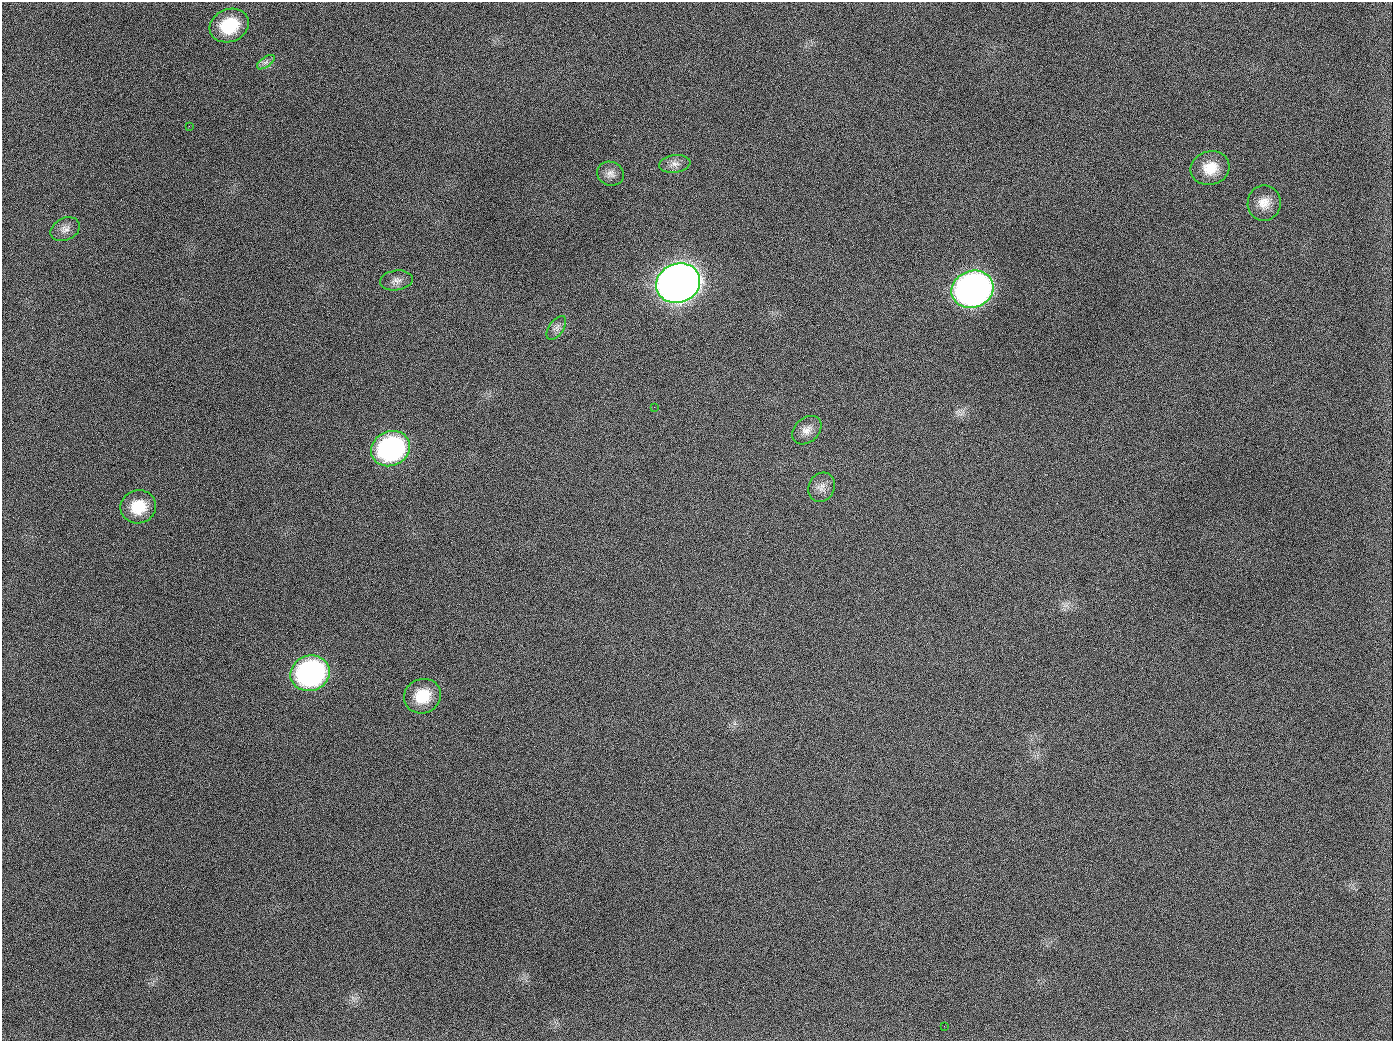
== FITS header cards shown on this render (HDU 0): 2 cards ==
NAXIS1  =                 1391
NAXIS2  =                 1039

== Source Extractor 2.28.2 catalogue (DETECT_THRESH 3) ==
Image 1391 x 1039 px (HDU 0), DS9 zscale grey, 1 PNG px = 1 image px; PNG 1395 x 1043 px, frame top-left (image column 1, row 1039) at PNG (2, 2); each listed source drawn as its Kron ellipse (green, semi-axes under 4 px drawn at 4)
Background 1370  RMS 66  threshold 197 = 3 sigma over >= 5 px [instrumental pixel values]
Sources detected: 20; all 20 listed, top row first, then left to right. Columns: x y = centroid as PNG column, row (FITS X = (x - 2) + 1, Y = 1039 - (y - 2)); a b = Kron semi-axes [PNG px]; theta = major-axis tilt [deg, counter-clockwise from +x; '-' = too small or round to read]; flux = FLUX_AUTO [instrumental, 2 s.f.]
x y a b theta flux
229 26 20 16 22 2.0e+05
266 62 10 5 35 1.6e+04
189 126 3 2 - 7.5e+03
675 164 16 8 7 3.3e+04
1210 168 19 16 14 9.9e+04
610 174 13 12 - 3.1e+04
1264 203 18 16 81 6.3e+04
65 229 15 11 26 3.2e+04
396 280 16 10 7 3.1e+04
678 283 22 19 22 6.0e+06
972 289 21 18 20 2.6e+06
556 328 13 7 55 2.1e+04
654 407 3 2 - 4.3e+03
807 430 16 12 41 4.2e+04
391 449 20 17 24 8.4e+05
821 487 15 13 64 3.7e+04
138 507 18 16 16 1.2e+05
310 673 20 17 20 1.0e+06
422 696 19 17 24 1.3e+05
944 1026 2 2 - 6.4e+03